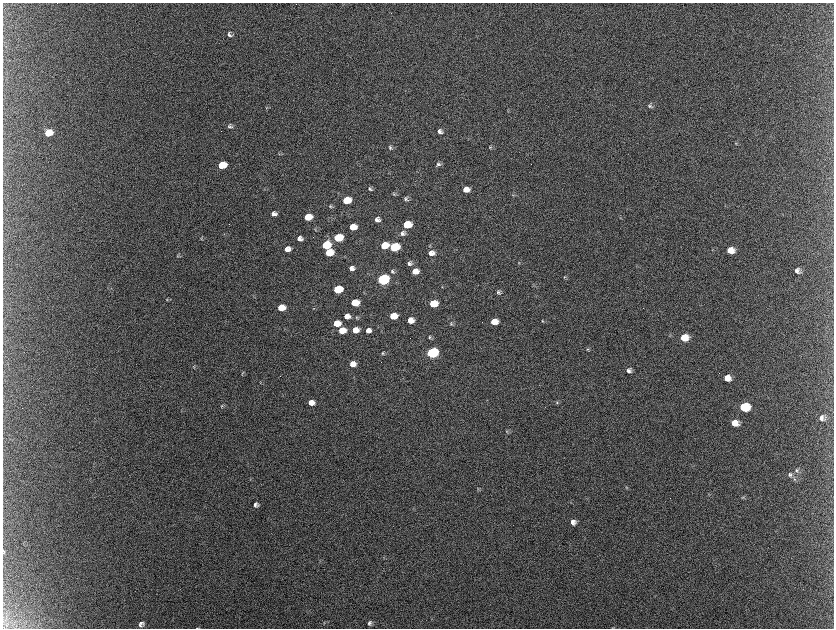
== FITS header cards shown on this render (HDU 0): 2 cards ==
NAXIS1  =                 1663 / length of data axis 1
NAXIS2  =                 1252 / length of data axis 2

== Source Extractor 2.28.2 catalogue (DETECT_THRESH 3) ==
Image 1663 x 1252 px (HDU 0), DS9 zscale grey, zoomed out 1/2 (1 PNG px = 2 x 2 image px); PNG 836 x 630 px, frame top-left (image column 1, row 1251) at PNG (3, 3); no overlay
Background 2130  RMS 31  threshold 93.8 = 3 sigma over >= 5 px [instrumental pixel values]
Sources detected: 108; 11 cannot appear on this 1/2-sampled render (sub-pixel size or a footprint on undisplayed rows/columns) and are not listed; the other 97 listed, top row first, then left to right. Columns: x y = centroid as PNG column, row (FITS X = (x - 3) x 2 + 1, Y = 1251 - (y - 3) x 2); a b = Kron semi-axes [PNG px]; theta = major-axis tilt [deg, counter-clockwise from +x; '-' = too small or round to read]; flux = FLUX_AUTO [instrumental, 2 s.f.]
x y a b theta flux
230 35 7 6 - 2.1e+04
650 106 7 5 -54 1.5e+04
267 108 4 3 - 5.9e+03
230 126 7 6 - 1.4e+04
440 131 7 5 -29 2.4e+04
49 133 7 6 - 1.9e+05
736 143 4 3 - 5.0e+03
490 147 5 4 - 8.0e+03
391 148 6 4 -80 1.2e+04
280 154 4 3 - 6.7e+03
439 164 7 5 -18 1.6e+04
222 165 6 5 - 2.7e+05
370 189 5 4 - 1.2e+04
466 189 6 5 - 5.9e+04
394 194 6 4 -71 7.8e+03
514 195 3 3 - 4.3e+03
406 199 6 4 -45 1.5e+04
347 200 6 5 - 2.2e+05
330 206 5 4 - 7.1e+03
274 214 5 4 - 2.5e+04
308 217 6 5 - 1.5e+05
378 219 5 4 - 2.7e+04
407 225 6 5 - 1.9e+05
353 227 6 5 - 1.2e+05
315 230 5 3 - 5.6e+03
403 233 7 7 - 2.3e+04
339 238 6 5 - 3.2e+05
201 239 5 3 - 5.3e+03
300 239 5 4 - 3.3e+04
327 245 6 5 - 2.9e+05
385 245 6 5 - 1.2e+05
395 247 6 5 - 5.0e+05
288 249 6 5 - 4.5e+04
731 250 7 6 - 8.0e+04
330 253 6 5 - 1.9e+05
432 253 7 6 - 4.8e+04
178 256 5 4 - 8.3e+03
410 263 7 6 - 2.1e+04
519 263 5 3 - 5.9e+03
352 268 5 4 - 3.0e+04
393 271 7 5 -47 1.5e+04
415 271 6 5 - 7.0e+04
797 271 6 5 - 2.5e+04
565 277 5 4 - 7.3e+03
383 279 7 5 8 1.5e+06
534 285 4 3 - 5.2e+03
442 287 3 3 - 4.3e+03
338 289 6 5 - 3.7e+05
499 292 7 5 -44 1.7e+04
167 299 5 4 - 8.4e+03
355 303 6 5 - 1.5e+05
434 304 6 5 - 2.0e+05
282 308 6 5 - 1.5e+05
314 308 3 3 - 3.8e+03
347 316 6 5 - 4.6e+04
394 316 6 5 - 1.3e+05
357 318 5 4 - 7.4e+03
411 320 6 5 - 5.8e+04
543 321 5 4 - 7.8e+03
495 322 6 5 - 9.3e+04
337 323 6 5 - 1.2e+05
452 324 6 4 69 1.0e+04
342 330 6 5 - 1.2e+05
356 330 6 5 - 6.2e+04
369 330 6 5 - 3.8e+04
430 337 6 4 -68 1.1e+04
685 338 7 6 - 1.2e+05
588 349 6 4 -53 9.3e+03
432 353 7 5 5 1.2e+06
383 354 6 4 -73 1.0e+04
353 364 6 5 - 5.2e+04
194 367 6 3 -68 6.0e+03
629 370 5 5 - 2.3e+04
243 373 6 2 51 5.9e+03
728 378 7 6 - 6.0e+04
261 382 4 2 - 3.5e+03
312 402 6 5 - 6.1e+04
557 402 4 4 - 7.6e+03
222 406 4 3 - 6.5e+03
745 407 7 6 - 3.4e+05
822 418 8 7 - 3.6e+04
735 423 7 5 -1 7.5e+04
507 431 5 4 - 8.3e+03
797 470 6 6 - 1.6e+04
790 475 7 6 - 1.8e+04
795 479 5 4 - 1.1e+04
626 487 4 2 - 4.2e+03
478 489 5 3 - 6.3e+03
708 494 3 3 - 4.6e+03
743 497 5 3 - 7.9e+03
256 504 6 5 - 2.1e+04
573 522 6 6 - 3.3e+04
4 551 5 3 - 9.0e+03
324 623 5 2 - 4.4e+03
370 623 7 5 57 1.6e+04
142 624 5 5 - 2.4e+04
198 628 4 1 - 3.3e+03
At the frame edge (FLAGS 8, measured only in part): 1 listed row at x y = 198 628
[11 sub-pixel or undisplayed-footprint detections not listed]